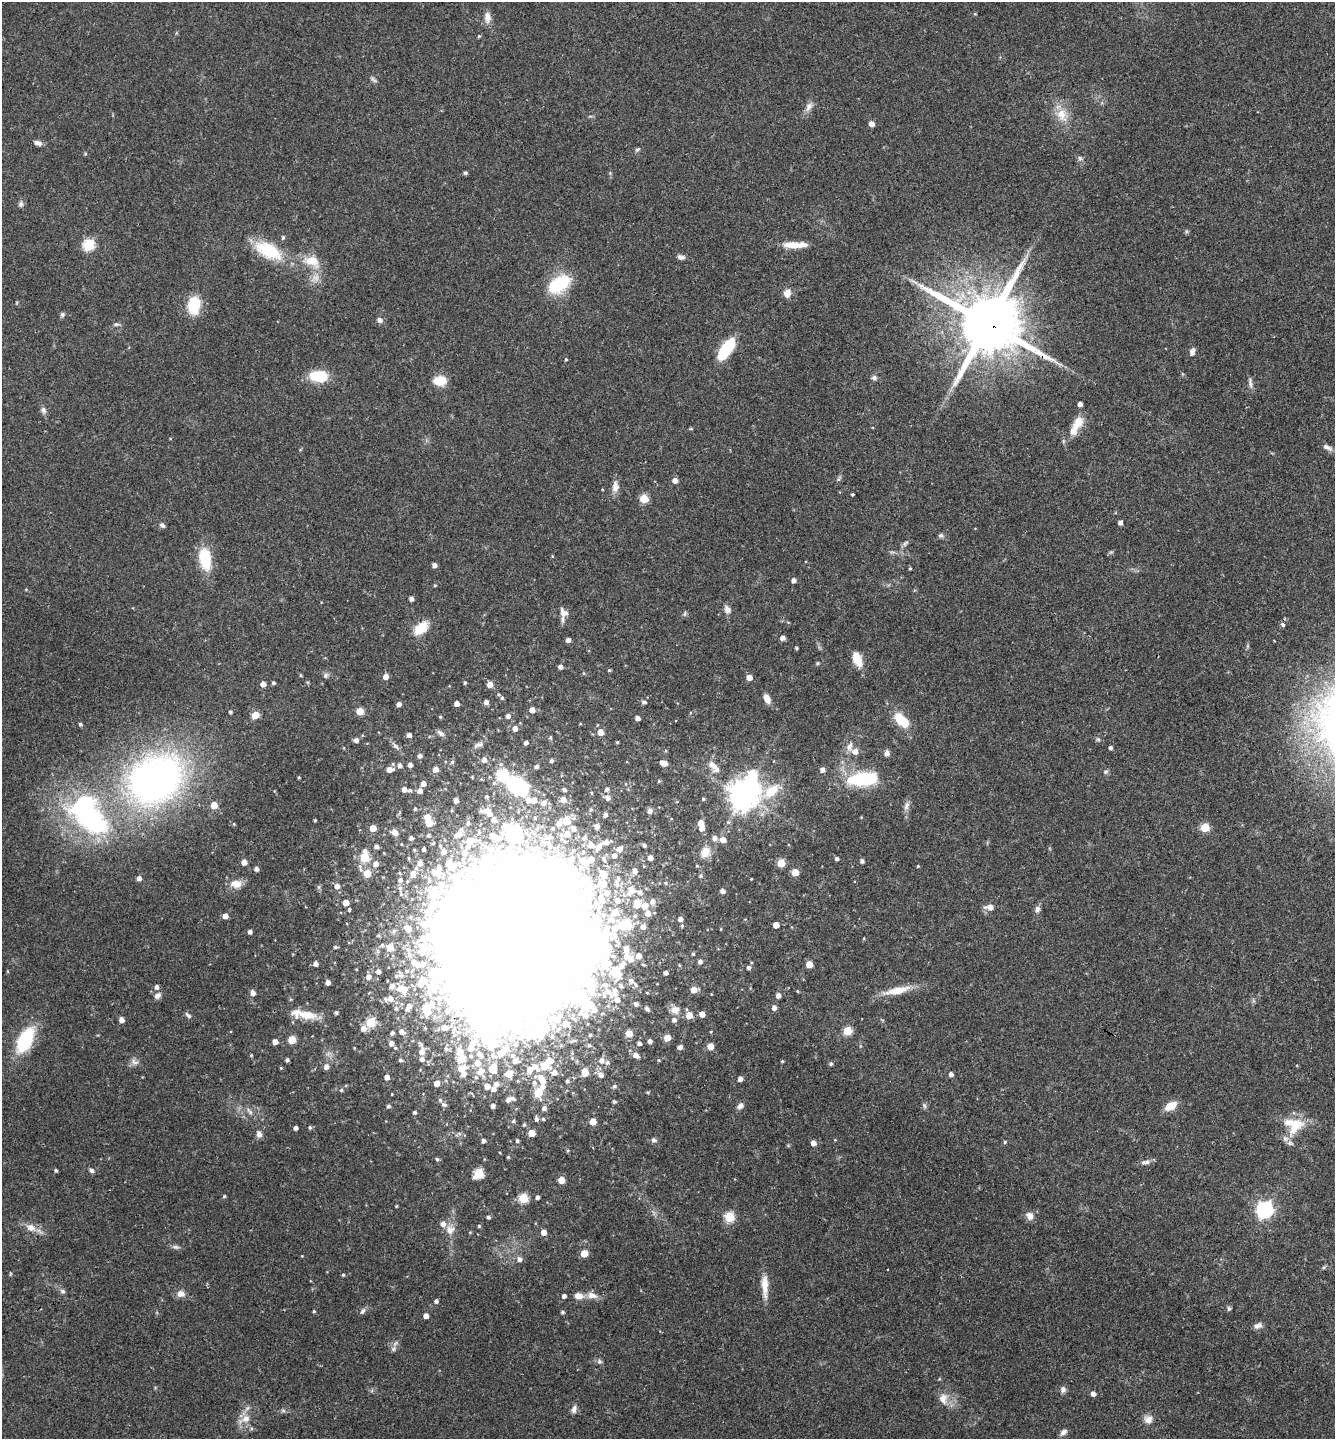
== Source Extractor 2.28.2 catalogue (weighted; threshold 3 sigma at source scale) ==
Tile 6 of 4 x 4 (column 2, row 2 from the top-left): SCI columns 1487-2819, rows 2881-4317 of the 5772 x 5764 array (HDU 1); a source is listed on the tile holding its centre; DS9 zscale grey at full resolution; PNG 1337 x 1441 px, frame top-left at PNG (2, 2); no overlay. Shown black and unused: <1% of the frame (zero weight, under 3 of 4 exposures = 1% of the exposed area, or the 3 px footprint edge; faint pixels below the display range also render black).
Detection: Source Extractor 2.28.2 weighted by HDU 2 'WHT'; one run over the whole footprint, this tile lists its part. Background 0.0626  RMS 0.0045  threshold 0.0201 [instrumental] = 3 sigma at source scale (4.5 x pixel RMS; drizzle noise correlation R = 1.50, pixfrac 1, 0.05/0.05 arcsec/px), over >= 5 px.
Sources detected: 460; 9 inside a brighter object's white glare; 1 cosmic-ray / hot-pixel residue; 1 long thin detection or spike segment (spike, bleed or trail) — not listed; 38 inside a brighter listed object's ellipse — not listed separately; the other 411 listed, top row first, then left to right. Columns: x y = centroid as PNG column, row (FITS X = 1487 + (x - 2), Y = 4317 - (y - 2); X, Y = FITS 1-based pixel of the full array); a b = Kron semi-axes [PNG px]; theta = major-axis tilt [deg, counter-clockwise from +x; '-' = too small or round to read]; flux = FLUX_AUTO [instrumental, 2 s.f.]
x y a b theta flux
975 14 4 4 - 0.42
487 17 15 8 -87 3.1
373 79 11 4 -41 1.1
809 107 13 8 60 2.6
1062 115 20 14 -67 7.7
871 124 4 4 - 3.2
37 143 10 5 -17 2
637 149 7 5 40 0.84
1080 158 7 5 -46 1
465 173 5 4 - 0.8
21 204 8 5 -81 1.1
283 237 6 5 - 0.7
88 245 6 5 - 40
795 245 30 7 0 6.8
268 250 38 18 -28 20
681 257 9 5 -13 1.8
312 261 22 14 -20 8.9
315 278 13 10 37 3.8
559 284 24 14 34 24
787 293 9 8 - 3.5
194 305 18 11 86 16
62 315 6 6 - 0.96
380 320 7 6 - 1.6
988 323 19 17 -28 4100
116 324 8 5 0 0.93
726 349 20 8 54 27
1192 352 10 6 68 1.8
566 359 5 4 - 0.57
319 376 16 10 -3 17
874 378 7 6 - 1.3
440 381 14 10 4 8.3
1250 383 15 5 -81 1.6
1080 404 4 4 - 2.2
43 410 10 6 -64 1.6
1078 423 19 11 60 6.3
1327 447 13 6 -26 2
675 480 4 4 - 3.4
615 486 16 9 88 3.3
852 494 3 3 - 1.6
644 499 5 5 - 16
1120 523 4 4 - 1.7
162 525 7 5 -40 1.2
941 535 7 6 - 1
905 543 10 5 44 1.2
205 558 23 12 -80 18
434 565 4 4 - 1.9
910 568 3 3 - 0.47
793 580 4 4 - 1.9
435 585 5 3 - 0.42
411 599 4 4 - 1.9
321 602 3 2 - 0.28
727 609 11 7 -66 2.1
564 612 12 8 -43 3
685 614 8 4 71 0.76
1282 625 4 3 - 2
421 628 17 10 39 9.8
782 638 5 4 - 2.3
568 640 4 4 - 2
796 648 3 3 - 0.59
857 659 16 8 -68 8.2
817 663 4 4 - 0.71
560 667 4 4 - 1.8
609 670 4 4 - 0.58
300 675 5 3 - 0.46
325 675 8 6 74 1.1
385 677 5 5 - 3.1
749 677 5 4 - 4
465 682 4 4 - 0.69
273 683 4 3 - 0.8
263 684 5 4 - 3.1
490 685 5 5 - 4
502 698 5 4 - 0.73
767 699 9 6 -65 3.9
486 702 4 4 - 2.1
644 702 5 5 - 1.3
399 704 4 4 - 2
456 704 4 4 - 2.6
532 710 5 5 - 3.2
360 711 5 5 - 8.9
230 712 4 4 - 0.85
255 715 5 5 - 9.1
508 716 5 5 - 2.1
440 717 4 4 - 0.57
637 718 4 4 - 2.1
901 720 17 9 -43 13
80 724 4 4 - 0.89
515 728 5 5 - 2.8
600 732 5 5 - 5.4
440 733 11 5 -41 1.5
409 735 4 4 - 2
550 738 5 4 - 0.78
1098 739 6 5 - 0.77
356 740 5 5 - 2
526 742 5 4 - 1.4
478 745 15 7 22 2.1
395 746 13 5 -46 1.8
849 747 12 8 70 2.7
1110 747 4 4 - 1.1
855 751 7 6 - 2.8
887 753 6 5 - 2.3
420 756 5 4 - 1.6
484 760 6 5 - 2.5
551 761 4 4 - 1.1
452 762 6 5 - 0.82
663 763 7 4 -19 3.5
399 765 6 5 - 2.1
410 765 4 4 - 2.1
713 766 18 8 -49 4.1
536 767 4 4 - 1
435 769 5 5 - 3.4
389 770 7 5 9 3.8
822 770 5 5 - 2.2
1105 772 6 5 - 0.85
502 775 6 6 - 39
299 777 3 3 - 0.49
155 779 35 28 33 270
863 779 40 17 5 27
423 783 5 5 - 2.5
494 783 5 5 - 0.82
517 785 18 12 -36 41
404 789 5 5 - 2.4
564 789 4 3 - 0.8
607 789 5 5 - 1.2
410 790 5 5 - 1.1
420 791 6 5 - 2.5
486 796 3 3 - 0.73
742 796 9 8 - 610
607 797 6 6 - 2.2
563 799 4 4 - 2.7
703 799 3 3 - 0.54
456 800 4 4 - 2
528 800 5 4 - 2.6
534 800 5 4 - 2.2
543 803 5 5 - 1.5
214 805 5 5 - 6
906 806 12 6 70 2
415 809 5 4 - 0.86
591 809 5 4 - 0.58
487 810 10 4 10 2.7
649 811 6 6 - 2.4
489 814 4 4 - 1.9
605 815 5 4 - 1.5
861 817 4 3 - 0.34
90 818 63 36 -36 80
315 820 3 3 - 0.47
494 820 5 4 - 2.4
566 821 5 5 - 11
429 823 5 5 - 7.5
559 823 6 5 - 2.4
701 823 5 4 - 4.5
516 826 7 6 - 3.4
597 826 4 4 - 2.4
1205 827 5 5 - 16
373 828 5 4 - 7.6
573 828 5 5 - 2.2
702 828 5 5 - 2.6
395 832 7 6 - 3.1
458 834 10 6 35 3.9
567 834 6 6 - 4.4
428 835 4 4 - 0.89
516 835 10 7 2 55
411 838 4 4 - 1.5
498 838 10 7 2 4
584 838 8 7 - 1.8
714 838 5 5 - 2.3
471 840 15 9 4 6.5
723 840 5 5 - 3.3
605 842 12 6 11 3.4
591 845 8 6 -10 3.4
644 845 4 3 - 1
376 846 4 4 - 1.5
424 849 4 3 - 1
619 849 7 6 - 2.7
443 851 7 6 - 2.6
464 852 8 7 - 3.8
705 852 13 10 52 5.5
614 855 6 5 - 2.3
364 857 7 5 86 23
650 858 4 4 - 2.7
837 859 4 4 - 1.2
583 861 20 13 -77 12
862 861 4 4 - 1.3
244 862 4 4 - 3.3
420 863 5 5 - 2.3
781 863 5 5 - 13
375 864 5 5 - 2.4
360 866 7 5 -46 1.2
918 866 3 3 - 0.48
452 867 9 8 - 5.6
256 869 4 4 - 1.8
635 871 5 4 - 2.2
795 872 5 5 - 8.2
367 873 5 5 - 10
413 873 7 6 - 2.7
438 873 10 8 83 4.1
700 876 5 5 - 0.87
139 878 5 4 - 2.1
751 879 3 2 - 0.33
400 880 4 4 - 0.89
236 884 16 10 -3 4.4
617 884 9 7 -81 2.3
337 886 5 5 - 2.4
400 888 6 5 - 0.89
631 891 9 8 - 3.9
723 891 5 4 - 2.1
640 892 6 5 - 1.1
617 900 6 5 - 2.1
602 901 16 7 23 4.8
652 901 6 5 - 2.2
346 903 4 4 - 4.6
637 904 6 5 - 6
644 906 5 5 - 5.2
990 907 11 7 -2 3.1
1037 909 8 6 70 1.8
349 910 4 3 - 0.57
615 912 5 5 - 8.7
648 913 8 6 -73 2
225 916 5 4 - 2.9
611 919 15 7 -31 4
680 919 5 5 - 2
627 925 5 5 - 22
776 925 5 4 - 4.3
643 927 5 5 - 2.2
408 928 6 5 - 4.9
721 929 4 2 - 0.39
250 932 4 4 - 1.4
614 936 12 7 53 2.3
864 938 4 3 - 0.37
513 939 96 85 72 13000
335 947 4 4 - 0.96
390 947 6 5 - 8
626 949 8 5 -85 2.8
693 954 4 4 - 0.57
638 956 5 5 - 3.1
630 960 9 7 68 2.7
700 961 5 4 - 1.3
315 964 4 4 - 1.9
418 964 19 9 4 7.2
809 964 5 5 - 7.2
622 965 11 5 62 2.5
749 968 4 4 - 1.3
378 971 5 5 - 2
615 973 6 5 - 21
665 973 4 4 - 1.9
396 976 7 6 - 1.6
368 977 5 5 - 2.4
631 981 7 6 - 2.3
328 982 4 4 - 2.6
621 986 6 6 - 1
156 987 5 5 - 1.7
402 989 14 9 -28 8.7
693 990 5 5 - 5.6
897 990 34 9 12 9.1
591 991 13 10 -77 4.5
797 991 3 3 - 0.39
608 992 17 8 -58 4.5
253 993 5 5 - 2.3
158 995 9 7 38 1.9
778 995 5 4 - 2.1
390 999 7 6 - 2.8
431 1003 12 11 - 6.7
636 1004 5 4 - 1.4
408 1007 10 6 59 3.5
647 1008 6 4 -51 1.2
774 1008 5 4 - 2.1
396 1009 7 6 - 1.3
426 1010 6 5 - 14
675 1010 12 10 -10 3.3
702 1014 4 4 - 3.4
188 1015 10 5 -44 1
306 1015 32 11 -1 9.1
689 1015 5 5 - 6.5
558 1018 16 12 52 11
121 1020 5 5 - 2.3
370 1022 5 5 - 24
444 1027 6 6 - 3.8
363 1028 7 6 - 2.7
847 1031 5 5 - 16
401 1032 7 5 -23 2.5
711 1032 4 3 - 0.36
392 1033 5 4 - 1.1
629 1034 5 5 - 6.8
667 1038 5 5 - 6.7
25 1040 24 13 63 30
292 1040 5 5 - 12
650 1041 4 4 - 1.8
275 1042 4 4 - 2.8
391 1043 5 5 - 2.7
639 1043 4 4 - 1.5
589 1045 6 5 - 0.93
710 1046 5 5 - 6.2
680 1047 4 4 - 2.1
471 1048 6 6 - 4.2
506 1048 9 9 - 4.4
421 1052 9 7 57 3.7
460 1052 7 6 - 4.5
479 1054 11 7 -47 2.8
251 1055 4 4 - 0.46
493 1055 11 7 -48 2.6
636 1055 8 5 -30 2.9
471 1056 6 5 - 1.1
460 1059 6 5 - 9
287 1060 4 4 - 0.98
401 1060 5 4 - 0.81
515 1061 7 6 - 2.7
550 1061 7 7 - 4.4
601 1061 6 6 - 2.2
782 1061 4 3 - 0.48
134 1062 11 7 -28 2
607 1062 6 5 - 1.2
477 1063 6 6 - 4.3
831 1064 5 4 - 0.97
326 1066 6 5 - 2.3
534 1066 14 7 -42 3.9
544 1066 6 5 - 15
281 1068 4 4 - 0.44
461 1069 7 6 - 6.2
493 1069 10 8 79 8.5
480 1071 12 8 52 4
554 1072 6 6 - 2.5
585 1072 6 5 - 6.2
463 1074 7 5 28 1.9
509 1074 6 6 - 6.5
951 1074 4 4 - 1.7
601 1075 6 6 - 2.5
387 1077 4 4 - 2.3
740 1079 4 4 - 2.3
542 1080 13 7 -48 6.5
567 1081 4 4 - 0.8
437 1083 5 5 - 3.4
534 1083 8 6 -83 1.4
496 1084 6 6 - 1.6
487 1086 5 5 - 2.7
614 1086 6 5 - 0.96
493 1089 5 5 - 2.3
341 1090 5 4 - 0.75
538 1092 5 5 - 17
508 1100 5 4 - 2
614 1102 4 4 - 0.81
444 1105 8 5 -29 1.1
388 1106 4 4 - 1
493 1106 5 4 - 1.4
740 1106 9 7 43 1.8
924 1106 8 6 -73 1
1171 1106 11 7 31 7.7
544 1108 4 4 - 1.9
249 1111 13 4 -50 1.6
414 1112 4 4 - 0.97
536 1119 5 4 - 1.5
543 1119 4 4 - 0.56
513 1121 5 4 - 0.83
593 1122 5 5 - 5.7
524 1125 5 4 - 0.65
1295 1126 26 16 48 12
310 1127 6 4 -48 0.74
295 1128 4 4 - 1.4
531 1133 5 5 - 5.7
259 1134 8 7 - 1.9
654 1140 8 7 - 1.2
483 1141 4 4 - 1.4
517 1141 4 4 - 0.92
1005 1142 4 4 - 0.57
813 1143 5 5 - 2.6
508 1157 4 4 - 0.61
437 1159 5 4 - 0.76
1147 1162 8 6 35 1.4
91 1170 7 5 -41 1.2
56 1171 4 3 - 0.79
478 1173 6 5 - 23
561 1180 5 5 - 8.3
224 1196 4 4 - 0.59
537 1197 4 3 - 1.5
523 1198 5 5 - 22
396 1206 4 3 - 0.4
1265 1210 7 7 - 140
1030 1216 9 8 - 3.3
488 1217 4 4 - 1.1
729 1217 5 5 - 26
479 1226 4 4 - 0.63
31 1228 14 11 -20 4.1
450 1230 12 11 - 3.9
544 1232 5 5 - 3.2
176 1247 9 5 -9 1.2
584 1253 5 5 - 9.5
302 1256 3 3 - 0.29
519 1259 6 5 - 1.8
1324 1267 6 4 45 0.65
343 1275 5 4 - 0.52
765 1286 30 8 -88 6.4
63 1291 6 6 - 1.1
181 1294 9 8 - 2.8
592 1295 15 8 -12 3.6
564 1296 4 4 - 1.7
436 1301 4 4 - 1.1
1229 1309 6 5 - 0.8
314 1311 3 3 - 0.59
363 1311 9 5 57 1.3
563 1312 4 4 - 0.88
426 1316 4 4 - 2.9
1258 1325 11 7 24 2
393 1349 8 6 48 1.4
599 1361 8 7 - 1.1
1063 1389 8 7 - 1.6
1093 1394 4 4 - 2.4
943 1399 16 12 88 4.9
574 1409 11 6 72 1.8
283 1411 7 4 -1 0.89
245 1419 18 9 31 4.7
1148 1419 13 12 - 3.3
251 1429 5 5 - 0.74
1063 1432 10 6 42 1.8
Overlapping masked pixels (flux is a lower limit): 2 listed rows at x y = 988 323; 513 939